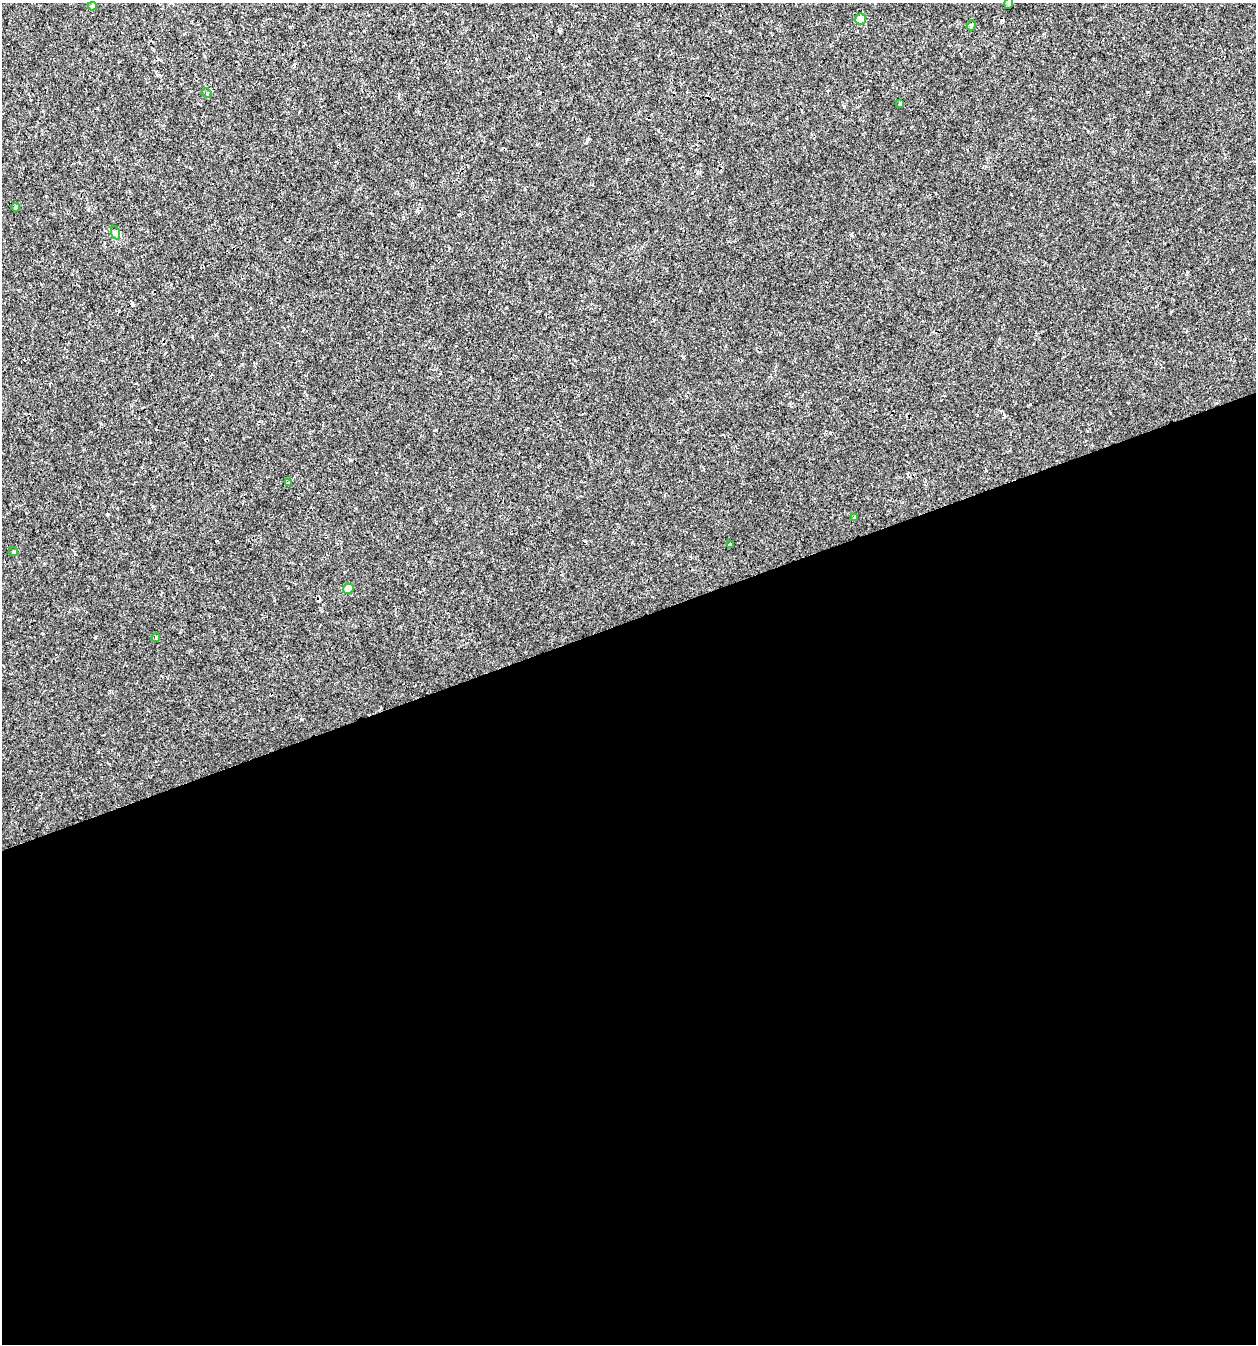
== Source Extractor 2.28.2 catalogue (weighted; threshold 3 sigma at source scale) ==
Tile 15 of 4 x 4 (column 3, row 4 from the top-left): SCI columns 2569-3822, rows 2-1343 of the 5191 x 5369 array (HDU 1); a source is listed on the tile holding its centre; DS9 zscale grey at full resolution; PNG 1258 x 1346 px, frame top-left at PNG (2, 3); each listed source drawn as its Kron ellipse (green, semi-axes under 4 px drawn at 4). Shown black and unused: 54% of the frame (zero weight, under 2 of 3 exposures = <1% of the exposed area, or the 3 px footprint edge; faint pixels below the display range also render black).
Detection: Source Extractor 2.28.2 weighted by HDU 2 'WHT'; one run over the whole footprint, this tile lists its part. Background 0.00191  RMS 0.0017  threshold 0.00744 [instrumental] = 3 sigma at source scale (4.5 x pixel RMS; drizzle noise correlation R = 1.50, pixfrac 1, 0.0396/0.0396 arcsec/px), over >= 5 px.
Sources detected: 17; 3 cosmic-ray / hot-pixel residue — neither listed nor drawn; the other 14 listed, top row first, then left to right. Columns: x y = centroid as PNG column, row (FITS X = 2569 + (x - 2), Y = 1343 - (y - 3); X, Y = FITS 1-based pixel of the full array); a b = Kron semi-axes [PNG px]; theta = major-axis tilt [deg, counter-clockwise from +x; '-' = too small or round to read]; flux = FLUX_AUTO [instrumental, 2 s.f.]
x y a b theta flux
1009 3 6 4 73 0.21
92 6 4 4 - 0.26
860 19 5 5 - 2.5
971 26 5 4 - 0.35
207 93 5 4 - 0.2
900 103 4 3 - 0.44
16 207 4 3 - 0.6
116 233 7 4 -72 0.3
288 482 4 2 - 0.15
854 517 3 3 - 0.13
731 545 4 3 - 0.92
13 552 4 4 - 0.32
348 589 5 5 - 2.7
156 638 4 3 - 0.22
Isophote crosses this tile's border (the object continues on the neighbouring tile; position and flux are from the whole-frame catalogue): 1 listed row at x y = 1009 3